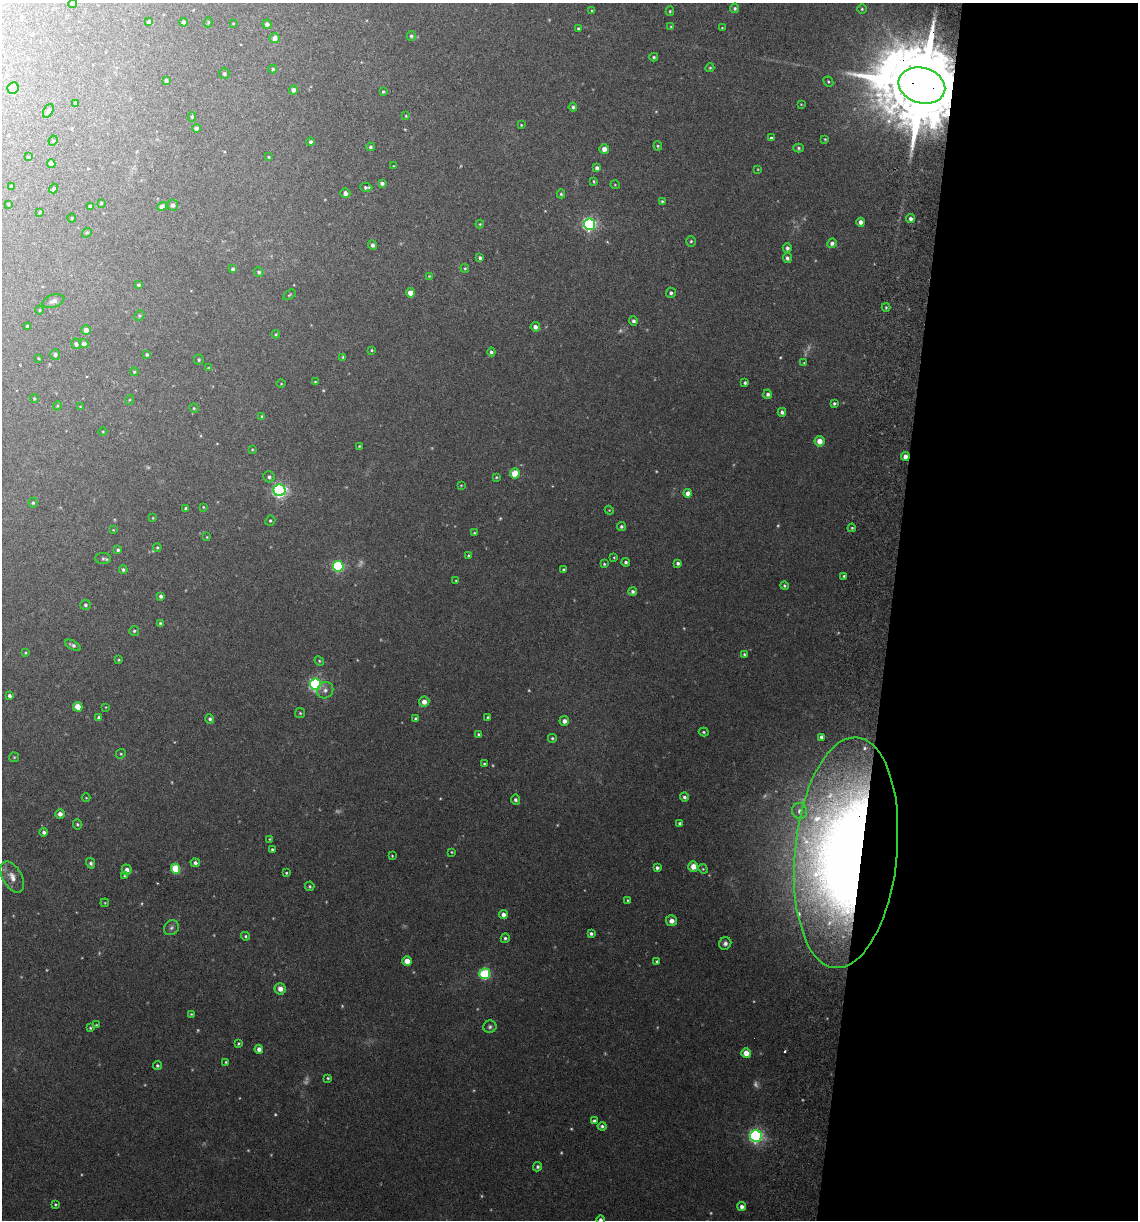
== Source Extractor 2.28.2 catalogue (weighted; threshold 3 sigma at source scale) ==
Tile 12 of 4 x 4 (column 4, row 3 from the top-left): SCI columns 3581-4716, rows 1231-2448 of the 5008 x 4899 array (HDU 1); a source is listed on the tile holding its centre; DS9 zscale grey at full resolution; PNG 1140 x 1222 px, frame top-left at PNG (2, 3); each listed source drawn as its Kron ellipse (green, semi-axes under 4 px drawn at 4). Shown black and unused: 22% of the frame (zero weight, under 3 of 6 exposures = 3% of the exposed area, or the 3 px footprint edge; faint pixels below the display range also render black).
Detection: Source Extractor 2.28.2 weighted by HDU 2 'WHT'; one run over the whole footprint, this tile lists its part. Background 0.0299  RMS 0.0032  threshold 0.0133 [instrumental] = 3 sigma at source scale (4.09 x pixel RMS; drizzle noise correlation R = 1.36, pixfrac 0.8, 0.05/0.05 arcsec/px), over >= 5 px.
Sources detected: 261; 25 too faint to see at this stretch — neither listed nor drawn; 2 inside a brighter listed object's ellipse — not listed separately; the other 234 listed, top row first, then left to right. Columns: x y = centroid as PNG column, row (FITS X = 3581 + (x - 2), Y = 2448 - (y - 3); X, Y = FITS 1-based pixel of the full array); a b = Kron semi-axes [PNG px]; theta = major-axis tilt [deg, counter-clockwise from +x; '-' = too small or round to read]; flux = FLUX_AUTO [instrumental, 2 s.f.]
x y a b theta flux
72 4 4 4 - 0.45
735 8 4 4 - 0.54
862 9 5 5 - 0.39
592 11 3 3 - 0.32
670 11 5 4 - 0.31
149 22 4 4 - 1.1
184 22 4 4 - 0.87
208 22 5 4 - 0.35
233 23 3 2 - 0.18
267 24 4 4 - 0.98
671 27 4 4 - 0.29
722 28 4 2 - 0.2
578 29 4 3 - 0.49
411 36 5 4 - 0.55
275 38 5 5 - 1.7
654 57 4 4 - 0.48
710 68 4 4 - 0.32
273 69 4 4 - 0.49
224 74 5 5 - 0.61
166 80 4 4 - 0.69
828 82 5 4 - 0.39
922 86 24 17 -16 6300
13 88 6 5 - 3.8
293 90 4 4 - 1
383 92 4 3 - 0.37
76 103 4 3 - 0.84
801 104 4 3 - 0.23
573 107 4 4 - 0.57
48 111 7 4 61 0.93
406 116 3 3 - 0.24
192 117 4 4 - 0.46
521 125 3 3 - 0.24
196 128 4 4 - 0.94
771 138 3 3 - 0.47
825 139 4 3 - 0.28
53 141 5 4 - 0.39
310 142 4 4 - 0.65
658 146 4 4 - 0.35
370 147 4 4 - 0.61
799 148 5 4 - 0.48
604 149 5 4 - 1.5
28 157 4 3 - 0.24
269 157 3 3 - 0.24
51 164 4 4 - 1.5
393 166 4 3 - 0.18
597 168 4 4 - 1.3
758 169 3 2 - 0.19
594 181 4 3 - 0.31
382 183 4 4 - 0.91
615 185 5 3 - 0.22
12 186 4 3 - 0.7
366 187 6 3 -3 0.61
53 189 5 4 - 0.43
345 193 5 4 - 1.1
561 194 4 4 - 0.42
662 201 4 3 - 0.36
101 203 3 3 - 0.31
8 204 3 2 - 0.25
173 205 6 5 - 0.84
90 206 4 3 - 0.67
162 206 5 4 - 2
40 212 4 3 - 0.25
72 218 4 4 - 0.29
911 219 4 4 - 0.91
861 222 4 4 - 1.3
480 224 4 4 - 0.29
589 224 5 5 - 59
87 233 5 4 - 0.41
691 241 5 4 - 0.47
832 243 5 4 - 0.98
372 245 5 4 - 0.85
787 248 5 4 - 0.81
480 258 4 4 - 0.69
787 258 5 4 - 0.76
465 268 4 4 - 0.34
233 269 4 3 - 0.57
259 272 5 4 - 0.53
429 276 4 3 - 0.24
138 285 3 3 - 0.47
410 293 4 4 - 2.6
671 293 5 5 - 0.77
289 295 7 3 36 0.33
53 301 11 6 17 1.1
886 307 4 4 - 0.35
39 310 4 3 - 0.22
139 315 5 4 - 0.41
633 321 4 4 - 0.77
27 326 4 3 - 0.35
535 327 4 4 - 1.3
86 330 5 4 - 2
276 334 4 4 - 0.33
76 344 5 5 - 0.81
84 344 4 4 - 1.4
372 350 3 3 - 0.32
491 352 4 4 - 0.64
55 355 5 5 - 0.71
147 355 3 3 - 0.51
343 357 4 3 - 0.3
39 358 3 2 - 0.24
199 360 5 4 - 0.46
804 363 4 3 - 0.27
208 368 4 4 - 0.25
134 372 4 4 - 0.35
315 382 3 3 - 0.23
745 383 4 3 - 0.51
281 384 4 3 - 0.24
768 394 5 4 - 0.78
34 399 4 3 - 0.36
129 400 5 3 - 0.27
834 403 3 3 - 0.51
57 406 4 3 - 0.26
80 407 4 3 - 0.2
194 408 5 4 - 0.38
782 412 4 4 - 0.75
262 417 4 3 - 0.43
103 431 4 3 - 0.26
819 441 5 5 - 2.3
359 446 4 3 - 0.27
252 449 4 4 - 0.27
905 456 4 4 - 1.6
515 473 5 5 - 6.1
269 477 6 5 - 0.74
496 477 3 3 - 0.28
461 485 4 3 - 0.21
279 490 6 6 - 73
688 493 4 4 - 2
33 503 5 4 - 0.47
203 507 3 3 - 0.26
186 509 4 3 - 0.74
609 510 4 3 - 0.24
153 518 4 2 - 0.22
270 521 5 5 - 0.45
621 526 4 4 - 0.59
852 528 4 3 - 0.33
113 530 4 3 - 0.23
474 533 4 3 - 0.31
207 537 3 2 - 0.21
157 547 4 3 - 0.32
118 550 4 3 - 0.53
468 556 4 3 - 0.31
614 557 4 3 - 0.25
103 558 8 5 -1 0.61
626 562 4 4 - 0.54
678 563 3 3 - 0.71
604 564 4 4 - 0.37
338 566 5 5 - 33
563 569 3 3 - 0.35
123 570 4 3 - 0.54
844 576 3 3 - 0.36
456 581 3 3 - 0.28
784 586 4 4 - 0.43
633 591 4 4 - 0.75
161 596 4 4 - 0.79
85 605 5 5 - 0.6
160 623 3 3 - 0.37
134 631 5 5 - 0.47
73 645 8 4 -28 0.77
25 653 4 3 - 0.29
744 654 3 3 - 0.33
119 660 4 3 - 0.28
319 661 5 4 - 0.35
315 684 5 5 - 53
325 690 8 7 - 1.2
10 696 4 4 - 0.88
424 702 5 5 - 1.9
78 707 5 4 - 3.5
106 707 3 2 - 0.18
300 713 5 5 - 0.4
99 717 4 4 - 1
488 717 4 3 - 0.38
210 719 4 4 - 0.61
416 719 4 4 - 0.93
564 721 5 5 - 1.4
704 732 5 4 - 0.38
479 734 3 3 - 0.43
821 737 4 3 - 0.9
552 738 4 4 - 0.42
121 754 5 4 - 0.35
14 757 5 4 - 0.33
484 764 4 3 - 0.38
684 797 4 4 - 0.66
86 798 4 3 - 0.21
515 800 5 4 - 0.8
800 811 8 7 - 1.6
60 814 5 4 - 1.3
680 823 3 3 - 0.53
77 824 5 4 - 0.37
44 832 4 3 - 0.9
269 839 4 3 - 0.23
272 850 3 3 - 0.64
452 852 3 3 - 0.24
846 853 116 51 84 390
392 856 3 3 - 0.25
91 863 5 4 - 0.71
195 863 5 4 - 0.83
693 866 5 5 - 2.8
657 868 4 3 - 0.74
175 869 5 4 - 15
703 869 5 4 - 0.33
127 870 5 5 - 1.1
286 873 4 3 - 0.33
124 876 4 3 - 0.3
12 877 17 9 -61 2.6
310 886 5 5 - 0.41
628 900 4 3 - 0.32
105 903 4 3 - 0.24
503 914 4 4 - 1.6
671 921 5 5 - 1.3
171 928 8 7 - 0.85
591 933 4 3 - 0.67
246 936 4 4 - 0.45
505 938 5 4 - 0.5
725 943 6 6 - 0.92
407 961 4 4 - 3.6
657 962 3 3 - 0.48
485 974 5 5 - 24
280 989 6 5 - 2
191 1014 4 4 - 0.26
96 1025 4 3 - 0.32
490 1027 6 6 - 0.7
90 1028 4 3 - 0.37
238 1043 3 3 - 0.36
259 1049 4 4 - 1.4
746 1053 5 5 - 2.6
226 1062 3 3 - 0.35
157 1065 4 4 - 0.5
328 1078 4 4 - 0.36
594 1121 4 4 - 0.79
602 1126 4 4 - 0.61
756 1136 6 6 - 76
538 1167 5 4 - 0.62
55 1204 4 3 - 0.31
742 1207 4 4 - 1.1
600 1220 4 4 - 0.8
Overlapping masked pixels (flux is a lower limit): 3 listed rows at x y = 922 86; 905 456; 846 853
Isophote crosses this tile's border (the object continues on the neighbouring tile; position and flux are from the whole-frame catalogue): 2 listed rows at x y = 72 4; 600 1220